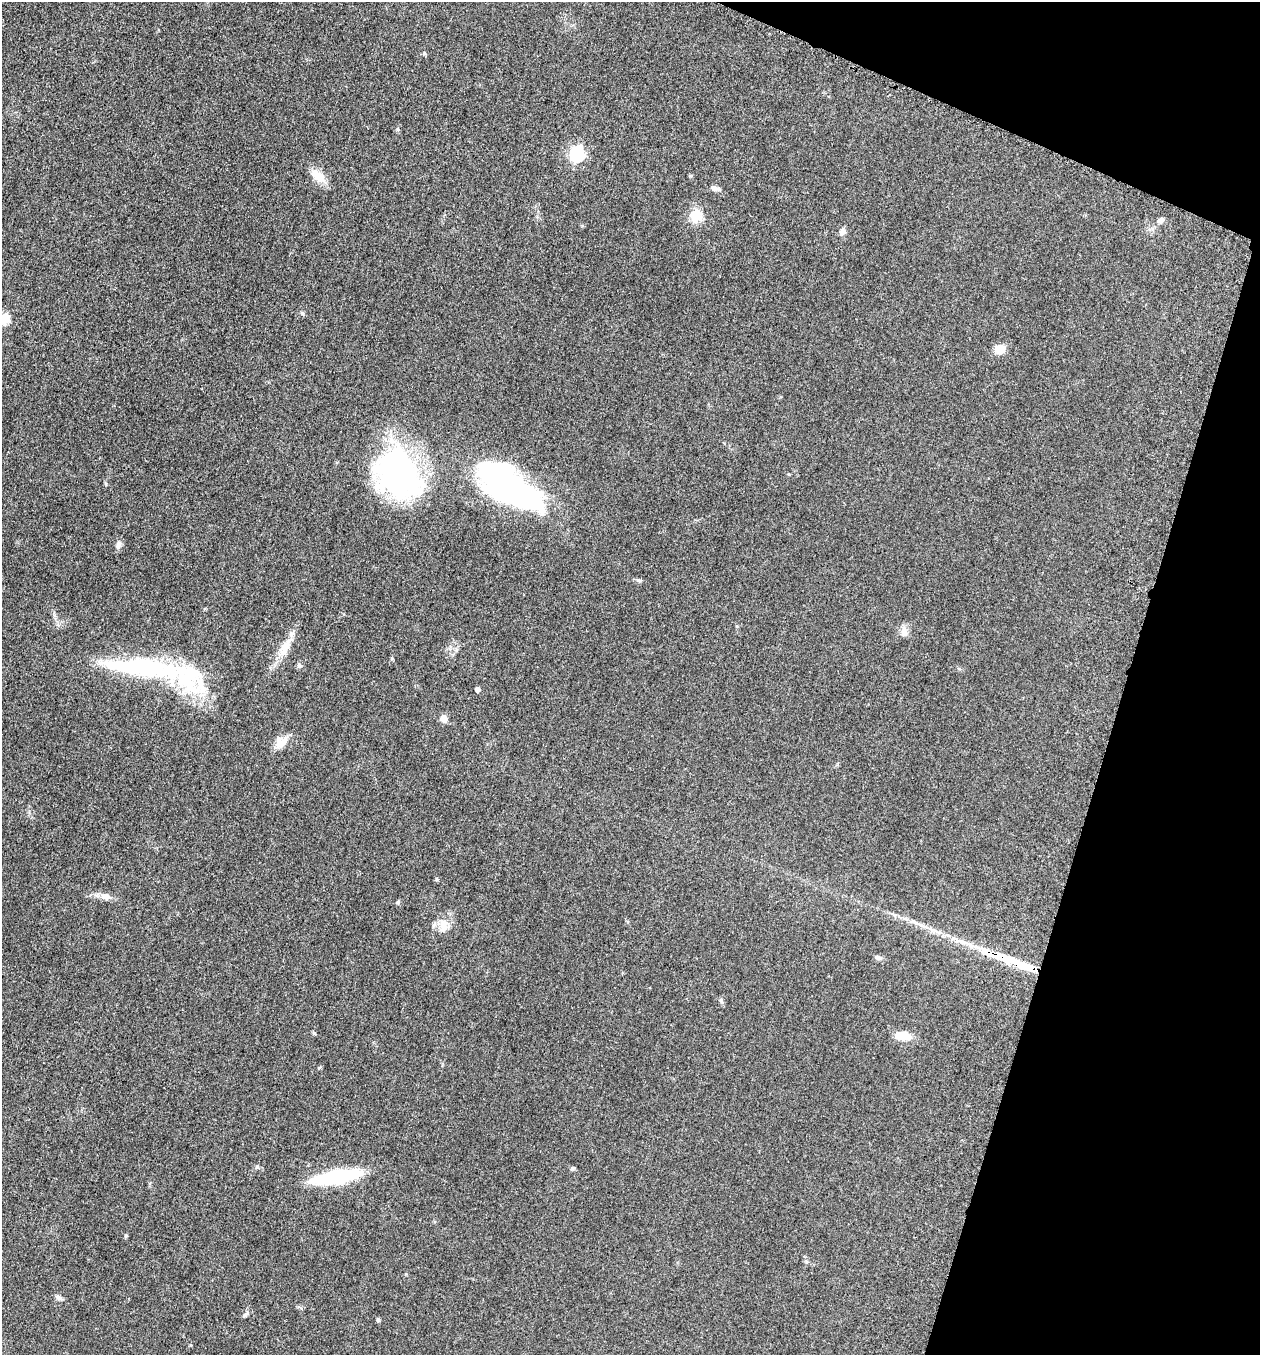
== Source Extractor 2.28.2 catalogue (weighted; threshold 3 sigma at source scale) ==
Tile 8 of 4 x 4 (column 4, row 2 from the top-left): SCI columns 3969-5226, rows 2723-4075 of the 5505 x 5461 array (HDU 1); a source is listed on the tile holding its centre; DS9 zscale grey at full resolution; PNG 1262 x 1357 px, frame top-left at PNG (2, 2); no overlay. Shown black and unused: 15% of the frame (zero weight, under 3 of 5 exposures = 3% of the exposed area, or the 3 px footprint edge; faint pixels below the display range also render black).
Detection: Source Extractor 2.28.2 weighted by HDU 2 'WHT'; one run over the whole footprint, this tile lists its part. Background 0.0606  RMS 0.0062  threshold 0.0279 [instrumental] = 3 sigma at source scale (4.5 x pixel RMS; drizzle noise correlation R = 1.50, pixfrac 1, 0.05/0.05 arcsec/px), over >= 5 px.
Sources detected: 42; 2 inside a brighter object's white glare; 1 long thin detection or spike segment (spike, bleed or trail) — not listed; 2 inside a brighter listed object's ellipse — not listed separately; the other 37 listed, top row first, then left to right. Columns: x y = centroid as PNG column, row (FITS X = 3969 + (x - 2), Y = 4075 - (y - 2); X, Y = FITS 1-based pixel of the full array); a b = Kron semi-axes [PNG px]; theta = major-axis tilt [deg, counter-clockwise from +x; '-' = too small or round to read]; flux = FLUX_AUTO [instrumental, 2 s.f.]
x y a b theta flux
398 129 6 4 73 0.82
577 154 7 6 - 120
318 176 22 12 -42 8.5
715 188 12 6 -19 2.4
696 216 13 13 - 11
1161 220 9 7 27 2.3
842 231 9 7 72 2.5
302 313 6 4 -19 0.85
4 318 6 5 - 36
1000 349 11 10 - 7.1
398 474 58 45 -50 130
508 486 69 29 -32 190
119 545 11 7 65 2.7
639 580 8 4 -9 1.1
904 631 16 7 -88 3
285 647 32 11 61 11
299 665 8 5 -32 1.2
136 667 110 23 -6 79
477 689 4 4 - 3.4
444 718 7 6 - 5.2
281 742 18 12 46 7.6
106 896 12 9 -12 4.5
398 902 5 5 - 0.95
444 925 20 12 86 7.6
921 925 19 3 -26 3.4
999 956 50 12 -18 23
878 957 9 6 -19 1.8
721 1000 8 5 -64 1.2
314 1033 6 4 -45 0.76
903 1036 23 12 -5 8.4
257 1167 5 5 - 1.1
573 1168 7 4 44 0.8
337 1177 47 12 10 59
126 1235 5 4 - 0.78
58 1297 9 6 -38 1.7
245 1315 8 5 30 1.2
378 1319 6 5 - 0.83
Overlapping masked pixels (flux is a lower limit): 1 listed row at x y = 999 956
Isophote crosses this tile's border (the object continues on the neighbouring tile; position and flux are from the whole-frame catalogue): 1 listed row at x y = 4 318
Unlisted compact peaks at least as high as the median listed source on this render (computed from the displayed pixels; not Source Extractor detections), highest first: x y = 424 53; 106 484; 690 176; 392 658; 436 879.